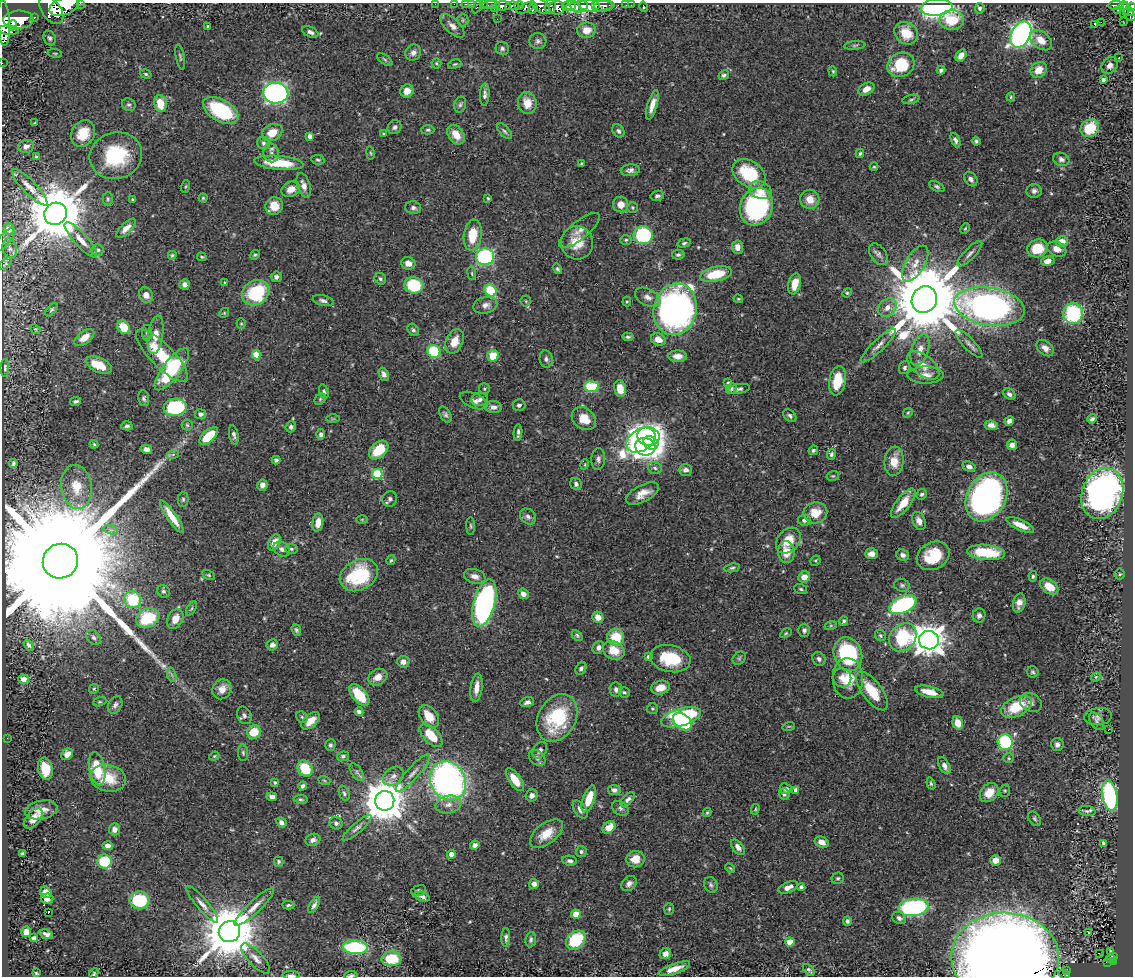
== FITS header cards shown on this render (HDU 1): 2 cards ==
NAXIS1  =                 1131
NAXIS2  =                  974

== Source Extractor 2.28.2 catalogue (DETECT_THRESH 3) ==
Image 1131 x 974 px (HDU 1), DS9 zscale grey, 1 PNG px = 1 image px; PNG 1135 x 978 px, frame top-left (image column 1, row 974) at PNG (2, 3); each listed source drawn as its Kron ellipse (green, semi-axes under 4 px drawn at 4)
Background 0.439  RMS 0.022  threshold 0.0651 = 3 sigma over >= 5 px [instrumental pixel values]
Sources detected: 525; of the 525, the 500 brightest by FLUX_AUTO listed and drawn (25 fainter detections omitted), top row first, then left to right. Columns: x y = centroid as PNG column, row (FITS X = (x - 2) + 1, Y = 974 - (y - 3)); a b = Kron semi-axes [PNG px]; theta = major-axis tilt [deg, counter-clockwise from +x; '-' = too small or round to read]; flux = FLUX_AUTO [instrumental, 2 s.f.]
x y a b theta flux
80 3 2 2 - 28
435 4 2 2 - 8.7
454 4 2 2 - 3.9
466 4 3 2 - 14
472 4 2 2 - 5.4
483 4 2 2 - 7
491 5 9 2 1 25
596 5 3 3 - 190
626 5 2 2 - 2.6
631 5 2 2 - 6.4
1116 5 8 3 0 100
64 6 15 9 20 2500
503 6 8 4 -2 410
512 6 7 4 6 390
519 6 5 3 - 200
541 6 10 6 -36 500
550 6 7 5 78 170
569 6 7 5 0 980
575 6 9 4 -47 860
583 6 5 3 - 460
590 6 24 6 2 790
603 6 9 6 8 300
1123 6 5 3 - 120
477 7 7 3 63 48
643 7 5 3 - 7.2
937 7 15 8 6 490
1131 7 4 4 - 170
526 8 10 4 23 270
533 8 5 4 - 190
557 8 8 6 -1 580
980 8 5 4 - 3.1
494 9 4 2 - 13
51 10 16 9 -54 2100
1118 10 3 2 - 4.7
1124 10 8 3 74 120
1129 11 5 4 - 140
1129 15 7 5 -43 180
34 17 3 2 - 51
497 19 3 2 - 2.5
18 20 15 9 3 2000
463 20 6 5 - 3
952 20 12 10 1 44
1123 21 2 2 - 5.2
1101 22 2 2 - 3600
4 23 23 6 -87 1800
1095 24 3 3 - 46
12 25 5 4 - 490
208 26 3 3 - 2
452 26 15 7 -44 9.8
8 30 10 4 -3 600
586 30 9 7 7 18
310 32 8 5 -24 5.3
906 33 12 10 -38 31
1021 35 14 9 62 490
50 38 8 6 -64 3.6
1041 40 12 8 -38 17
538 41 8 8 - 5.1
855 45 10 4 6 3
502 48 7 6 - 3.8
55 53 7 3 -8 1.7
413 53 8 7 - 6.6
961 55 6 5 - 9.6
180 57 13 4 -79 3.1
1119 58 3 3 - 1.5
385 60 9 4 -36 2.7
2 63 2 2 - 6.4
436 63 5 5 - 2
455 64 7 4 16 2
901 65 14 12 28 67
1110 65 9 7 50 8.3
941 70 4 3 - 3
1039 70 9 7 43 20
833 71 5 4 - 2
146 74 6 4 -18 2.4
724 75 5 4 - 3.4
1103 80 4 4 - 4.2
866 89 9 5 29 13
407 91 7 6 - 14
276 93 12 10 -4 600
485 95 11 4 87 5.5
1011 97 4 4 - 1.5
911 99 9 3 11 2.6
527 103 11 9 -79 21
160 104 8 6 -79 32
129 105 7 6 - 3.4
460 105 8 6 74 3.3
652 105 15 5 73 14
221 110 19 11 -30 110
34 123 3 2 - 1.4
395 127 7 6 - 4.8
1090 128 10 8 35 51
428 130 6 4 1 2.6
505 131 9 5 -48 3.3
618 131 7 5 -53 4.1
272 133 11 8 26 22
83 134 14 11 60 38
384 134 4 3 - 1.6
456 135 11 7 -56 20
310 136 4 4 - 8.7
955 140 7 4 -66 4.5
976 141 4 4 - 3
264 143 7 6 - 4.5
26 146 8 6 13 5.9
271 153 9 8 - 6.1
370 153 6 3 -81 1.8
860 153 5 3 - 2.2
116 156 26 23 14 110
36 157 4 3 - 3.4
1061 159 8 6 -20 5.6
318 160 7 4 -10 2.6
279 163 25 7 -5 50
581 164 4 3 - 1.6
874 167 4 4 - 1.6
630 170 9 6 5 5.7
749 174 18 12 -35 77
971 179 8 6 -51 5.5
304 185 13 6 -72 9.7
186 186 6 3 71 1.7
937 186 8 4 -27 2.9
30 187 24 6 -46 15
291 189 10 7 25 13
760 190 12 8 -21 16
1034 191 7 7 - 5.3
657 196 7 5 14 3.8
203 198 4 4 - 1.9
488 198 4 3 - 1.7
108 199 7 5 89 2.7
133 199 3 3 - 2.1
810 199 9 9 - 17
621 204 8 7 - 15
274 206 9 8 - 23
632 207 5 5 - 2.1
757 207 19 16 67 230
413 208 8 6 -10 5.2
55 214 12 10 41 12000
126 228 12 5 45 9.6
965 228 5 3 - 1.7
9 229 5 5 - 25
579 230 25 9 39 14
473 235 15 9 82 40
643 235 9 9 - 120
5 239 14 5 50 4.2
81 240 23 6 -48 15
626 240 6 5 - 2.3
1062 241 6 5 - 15
577 243 17 16 - 34
684 243 7 4 16 2.9
737 247 7 5 -85 9.7
10 248 10 7 -73 6.7
1037 248 10 9 - 37
1057 249 10 7 -23 11
97 250 6 5 - 3.5
878 254 12 7 -55 6.3
970 254 17 5 46 6.7
172 255 4 3 - 2.3
255 255 5 4 - 2.1
678 255 6 5 - 3
202 257 5 3 - 1.8
485 257 9 8 - 240
1048 261 7 5 15 9.5
408 263 7 6 - 11
915 263 20 9 60 18
5 264 7 3 44 2.2
557 269 5 3 - 2.5
472 273 7 3 -82 1.8
716 274 16 7 13 47
276 277 5 5 - 4.5
380 279 6 5 - 3.3
225 283 3 3 - 1.5
185 284 5 5 - 5.4
795 284 11 6 77 22
414 285 9 8 - 71
491 290 6 5 - 53
256 293 14 12 33 110
847 293 5 4 - 1.8
146 295 8 6 -58 9.3
648 297 13 8 -27 10
738 299 5 3 - 1.6
924 300 13 12 - 22000
323 301 10 5 -13 5.2
526 301 5 5 - 2.1
627 301 5 4 - 1.8
485 305 12 8 15 9.5
989 306 36 18 -9 580
887 308 10 8 44 11
675 309 26 21 76 610
51 310 8 4 50 2.4
224 313 5 4 - 1.8
1073 313 10 9 - 110
241 324 5 4 - 1.8
123 327 7 5 -57 35
35 329 5 4 - 1.6
413 330 7 5 -52 3
147 333 8 5 88 3.1
156 335 19 7 81 18
628 337 5 3 - 2.8
84 338 11 6 36 14
658 340 7 6 - 17
454 341 13 8 65 21
969 344 18 6 -46 7.5
878 346 23 6 44 11
1045 348 10 6 -42 9
920 350 16 8 71 15
434 351 7 6 - 81
256 355 4 4 - 41
162 356 35 11 -46 68
493 356 6 5 - 34
678 356 9 6 -3 14
546 359 8 6 -82 4.5
99 365 14 7 -25 29
923 365 19 10 -37 18
5 368 9 4 89 3.4
905 368 6 5 - 3.8
172 369 25 9 52 110
384 374 7 4 -69 5.6
926 375 18 8 0 13
837 381 15 8 80 42
728 383 4 3 - 1.5
592 386 7 5 -2 84
484 389 5 5 - 2.1
620 389 8 6 -79 23
731 389 6 5 - 2.6
739 389 11 5 8 4.7
324 391 7 4 -74 3.1
1009 394 7 5 -35 4.7
144 398 8 5 -82 3.7
320 399 6 5 - 2.3
480 399 8 6 8 5
474 400 14 7 -23 8.3
76 401 5 3 - 3
519 405 6 6 - 4.2
175 407 11 8 7 140
493 407 9 6 -2 6.7
908 413 5 4 - 2
200 414 5 5 - 5.9
445 415 9 5 -60 3.6
790 416 7 5 -41 3.5
333 419 7 4 0 2.2
584 419 13 10 -37 29
1092 419 5 4 - 3.2
1009 421 5 4 - 6.1
187 425 5 5 - 2.5
991 425 7 4 -8 7.6
127 426 5 4 - 3.6
291 427 5 5 - 3.5
518 433 8 2 84 3.8
321 434 5 4 - 4.3
234 435 10 4 -79 4.8
209 436 11 6 42 46
648 436 11 9 -8 710
641 440 16 11 33 680
651 443 8 6 -31 570
94 444 4 3 - 1.6
1012 445 5 5 - 7.5
645 447 10 8 -16 730
146 449 6 4 -11 7.3
379 450 11 7 43 45
813 450 5 4 - 2.9
173 454 6 4 19 2.6
831 454 5 4 - 3.2
598 459 11 7 87 6
276 460 4 4 - 3.9
894 461 15 9 83 22
13 464 4 3 - 2.5
585 464 5 3 - 1.5
969 467 6 5 - 6.6
655 468 7 5 -19 4.1
685 470 7 6 - 6.3
377 474 5 5 - 94
833 476 6 4 17 2
576 484 6 5 - 4.9
262 485 5 5 - 7.2
77 487 22 15 -82 34
643 493 18 8 28 17
1102 493 26 20 69 610
922 494 5 4 - 3
986 497 26 19 61 530
183 499 7 5 89 2.8
390 499 8 7 - 5.3
903 503 18 7 52 26
815 513 12 10 12 24
528 516 9 7 -43 6
172 517 19 5 -56 23
362 519 6 3 0 1.5
805 520 6 5 - 5.4
919 521 9 6 -67 9.5
318 523 9 5 81 15
1020 525 15 5 -24 20
471 526 9 3 -89 2.3
111 530 7 4 -18 3.9
788 541 14 10 49 29
274 542 8 5 60 15
282 549 9 7 -32 6.2
291 549 6 5 - 2.8
786 552 11 8 -89 23
986 552 19 7 -5 68
871 554 6 5 - 8
903 555 6 5 - 5.3
933 556 17 13 26 48
391 560 5 4 - 1.9
60 561 18 17 - 160000
815 561 5 4 - 2
732 568 8 4 11 2.9
1120 574 5 5 - 2
209 575 7 4 -27 2.3
359 575 20 15 28 100
475 576 11 7 -16 9.4
1033 576 5 4 - 2.5
804 577 6 5 - 12
902 585 8 6 -15 3.5
1049 587 10 7 -35 25
801 589 6 5 - 2.7
163 591 7 6 - 3.5
523 594 6 5 - 8.9
133 600 8 8 - 70
484 603 24 10 74 340
1019 603 10 6 77 9.7
903 605 14 8 25 210
191 609 8 3 60 2.2
979 615 7 6 - 4.8
598 617 6 5 - 12
148 618 12 9 24 79
175 619 10 7 63 18
844 621 4 4 - 2.4
831 625 6 4 19 2.3
296 630 6 4 -70 2.8
804 630 6 6 - 4.1
786 633 6 4 30 1.9
577 635 6 4 -42 2.4
880 635 6 5 - 2.5
616 637 8 8 - 45
903 637 15 12 49 97
94 638 8 6 -44 4.7
929 640 10 9 - 2500
29 645 6 4 -55 3.3
272 645 6 5 - 5.6
598 648 7 5 63 6.1
614 651 11 9 -25 29
848 654 17 14 -71 140
649 657 4 3 - 4.2
739 658 7 6 - 3.2
670 659 20 13 -11 64
819 659 7 6 - 4.7
403 662 6 6 - 8.5
581 668 7 5 60 4.5
1033 672 6 5 - 2.8
172 675 7 4 -71 3.5
378 677 10 8 29 15
1096 677 4 4 - 1.9
842 678 9 9 - 10
848 678 20 15 -89 34
24 679 5 4 - 12
476 688 14 6 83 14
660 688 9 7 14 18
94 689 5 4 - 1.9
222 689 10 9 - 13
616 689 7 6 - 5.2
872 691 23 10 -53 46
624 692 6 5 - 2.8
929 692 15 5 -13 21
359 695 13 7 -49 47
100 702 7 4 18 2.1
527 702 7 4 17 4.8
1031 702 11 9 -27 7
115 705 9 6 62 4.9
1017 707 16 9 25 53
653 708 5 5 - 2.3
359 712 4 4 - 6.7
244 715 9 6 -65 5
429 716 13 8 -52 26
1098 716 14 8 6 7.7
302 717 6 5 - 2.6
681 717 20 8 17 170
557 718 25 18 60 110
311 721 11 6 40 17
1096 721 10 6 -55 4.5
682 722 10 7 -40 110
958 723 7 5 -73 18
789 726 6 4 17 1.6
1108 730 3 2 - 2.3
254 732 7 6 - 35
431 735 14 7 -46 39
7 738 3 2 - 2
1005 742 8 7 - 140
330 745 6 5 - 3.2
1057 745 6 6 - 6.2
540 750 9 6 54 4.6
243 753 8 5 -88 3
67 754 6 5 - 8.8
214 756 5 4 - 1.7
343 756 6 5 - 3.1
537 758 9 6 -43 5.5
1009 758 5 5 - 2
944 766 9 5 -61 7.4
305 768 8 7 - 50
45 769 11 7 -79 36
97 769 17 8 -79 46
357 772 10 5 -57 4.6
413 773 24 6 48 12
393 776 11 8 33 8.8
108 778 18 13 -11 40
324 780 6 4 -20 1.7
515 780 13 6 -55 22
448 781 20 17 -59 600
275 782 4 3 - 2.6
931 783 6 4 -72 2.4
303 786 4 3 - 3.8
786 789 6 5 - 6.3
614 790 6 5 - 5.6
796 790 4 4 - 9.1
1005 791 6 5 - 2.2
344 793 8 5 -68 3.2
989 793 10 8 46 21
784 794 6 5 - 4.8
1110 795 15 7 -79 240
532 796 6 6 - 5.8
272 797 5 4 - 5.4
301 799 7 4 -8 2.6
589 799 14 5 70 33
628 799 9 5 45 5
385 801 10 9 - 5800
448 804 13 9 12 12
620 808 9 6 -36 4.2
755 809 5 4 - 1.8
41 810 16 9 11 17
580 810 10 6 -56 7.4
1087 811 8 5 -9 3.5
707 813 4 3 - 1.8
33 819 12 7 48 17
1034 819 8 5 -52 3
281 822 5 4 - 5.8
336 823 6 6 - 4.5
609 827 7 5 37 19
357 828 18 5 41 7.1
114 829 6 5 - 9.3
546 834 19 10 38 26
313 840 7 6 - 6.8
822 842 7 5 -22 11
1103 843 4 3 - 2.8
475 845 5 4 - 7.3
108 846 5 4 - 7.3
738 847 9 5 -52 7.5
581 852 5 5 - 3.3
23 854 3 3 - 2.7
451 854 4 4 - 14
635 859 9 8 - 20
995 860 5 5 - 11
105 861 7 7 - 69
570 861 7 5 -7 4
278 862 5 4 - 2.6
730 868 5 3 - 1.5
838 878 6 5 - 2.7
534 884 5 5 - 6.8
629 884 8 6 45 6.6
711 885 8 6 -64 4
788 887 10 5 23 11
801 887 4 4 - 4.6
419 891 7 5 19 3.6
46 892 6 5 - 15
422 897 8 4 -20 5
47 899 6 5 - 7.7
140 900 10 9 - 89
202 904 24 5 -50 11
288 905 6 3 2 2.3
314 905 9 4 60 4.9
254 907 26 6 43 15
913 907 15 8 7 240
669 909 6 5 - 2.3
48 913 3 2 - 19
576 914 4 4 - 38
899 918 7 5 -30 4.9
847 921 5 4 - 3.2
26 932 5 5 - 13
229 932 11 10 - 9800
1089 933 3 2 - 8.6
46 934 7 4 -21 5
506 937 9 4 88 4.1
34 938 4 4 - 4.3
531 940 8 5 83 4
576 940 11 8 44 86
790 942 4 4 - 34
355 947 12 7 -3 140
1111 951 3 3 - 1.8
1099 953 2 2 - 1.7
665 954 6 5 - 9
1113 956 3 2 - 15
1005 957 54 44 -1 3000
256 958 19 7 -47 10
392 959 10 7 4 62
1111 959 5 3 - 19
1107 962 3 2 - 6.8
1113 962 3 2 - 24
674 969 16 5 20 16
809 970 7 4 -44 2.9
1066 971 3 3 - 11
36 973 4 2 - 1.5
94 973 5 4 - 1.9
1064 974 5 3 - 19
291 975 9 3 -1 3.9
351 975 7 3 7 2.7
At the frame edge (FLAGS 8, measured only in part): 16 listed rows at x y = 80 3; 435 4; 454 4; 466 4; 472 4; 483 4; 64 6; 477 7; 1131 7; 51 10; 4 23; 2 63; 1005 957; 1064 974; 291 975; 351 975
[25 fainter detections neither listed nor drawn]